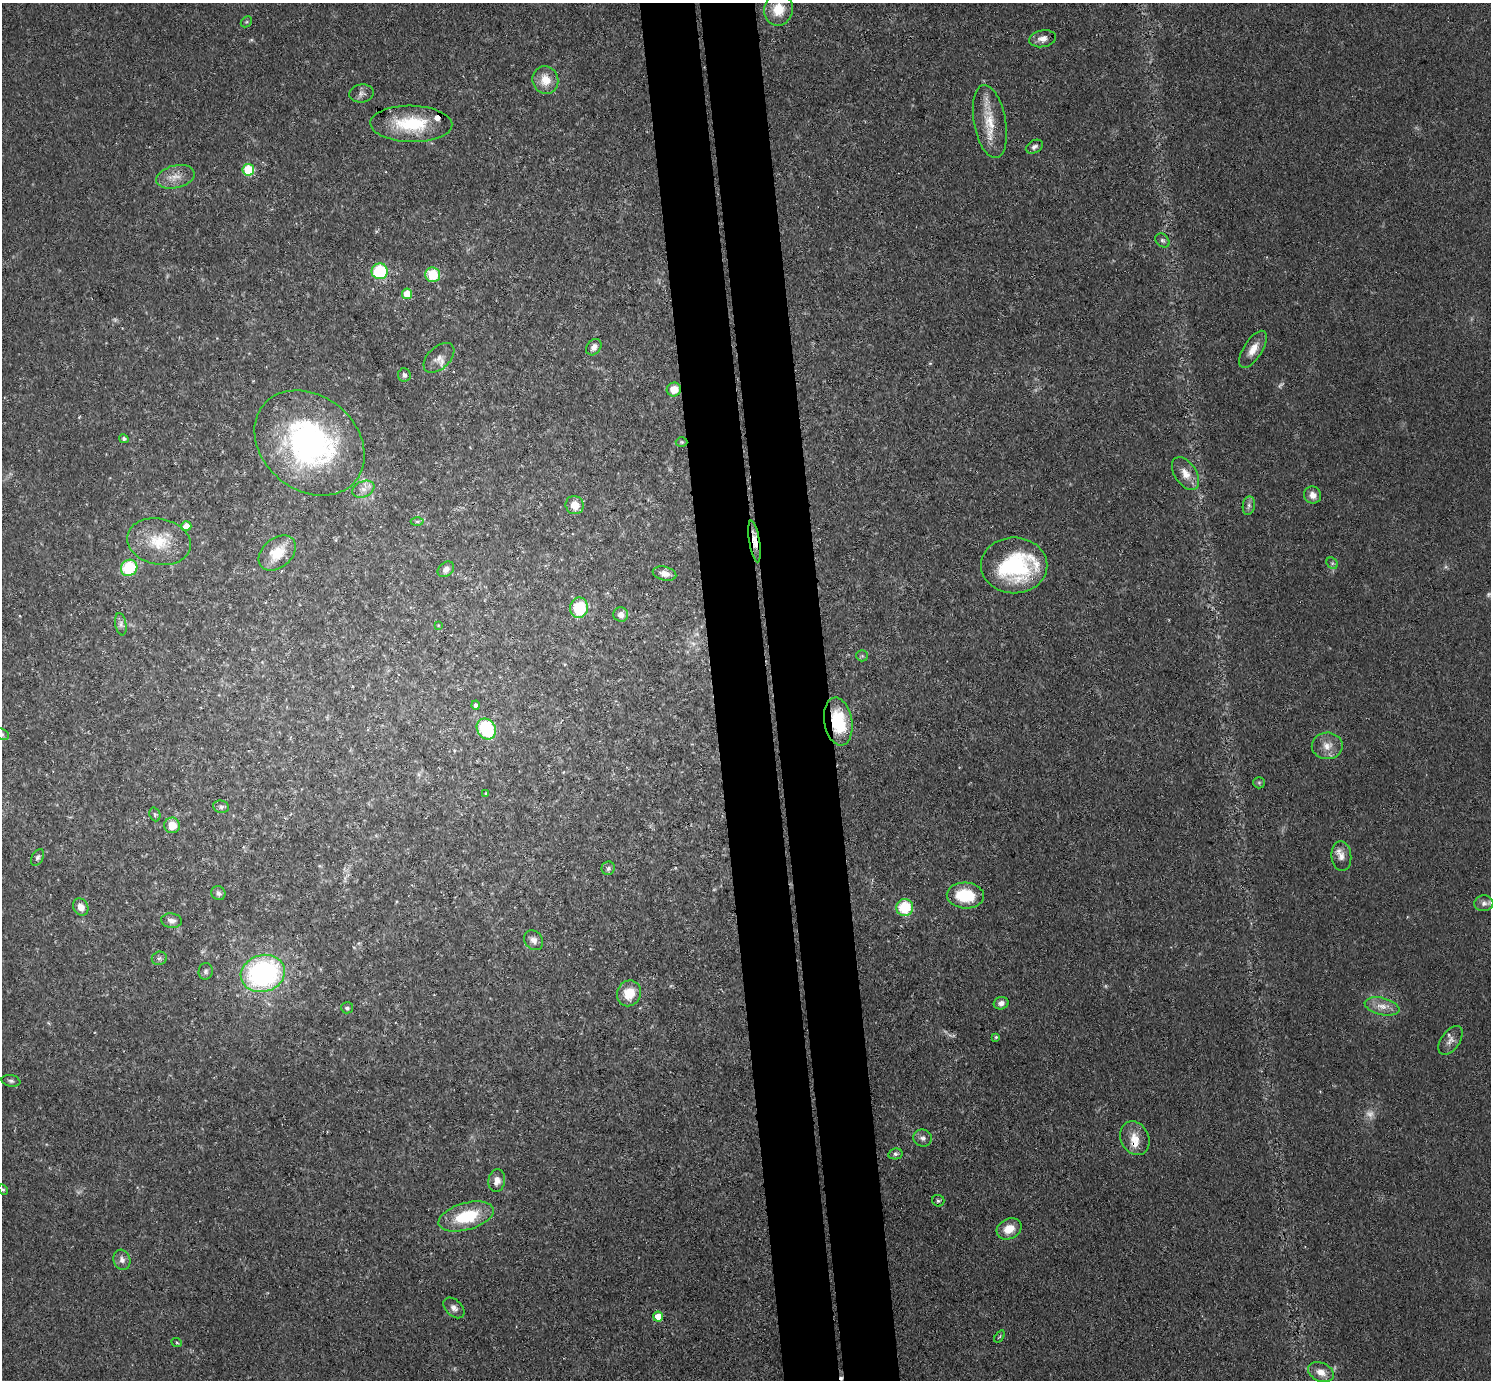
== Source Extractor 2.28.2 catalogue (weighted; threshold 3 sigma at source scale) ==
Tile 5 of 3 x 3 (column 2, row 2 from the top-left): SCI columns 1546-3034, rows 1512-2889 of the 4579 x 4505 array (HDU 1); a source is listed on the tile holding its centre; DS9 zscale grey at full resolution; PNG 1493 x 1382 px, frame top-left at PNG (2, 3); each listed source drawn as its Kron ellipse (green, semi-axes under 4 px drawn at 4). Shown black and unused: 7% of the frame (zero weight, under 3 of 4 exposures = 5% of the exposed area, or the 3 px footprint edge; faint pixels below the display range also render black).
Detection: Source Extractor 2.28.2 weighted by HDU 2 'WHT'; one run over the whole footprint, this tile lists its part. Background 0.0693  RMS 0.0067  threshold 0.0303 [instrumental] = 3 sigma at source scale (4.5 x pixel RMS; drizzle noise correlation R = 1.50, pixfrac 1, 0.05/0.05 arcsec/px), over >= 5 px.
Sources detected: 94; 4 too faint to see at this stretch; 1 cosmic-ray / hot-pixel residue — neither listed nor drawn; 3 inside a brighter listed object's ellipse — not listed separately; the other 86 listed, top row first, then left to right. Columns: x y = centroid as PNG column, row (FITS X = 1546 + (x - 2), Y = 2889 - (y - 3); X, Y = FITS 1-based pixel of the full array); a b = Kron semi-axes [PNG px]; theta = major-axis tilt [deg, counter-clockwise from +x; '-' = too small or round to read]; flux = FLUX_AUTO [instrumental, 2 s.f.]
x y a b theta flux
778 9 16 14 80 14
246 22 6 4 43 0.92
1043 39 13 8 10 5
545 80 14 13 - 11
361 93 12 9 8 3
990 122 37 16 -80 20
411 124 41 18 -1 37
1034 147 9 6 29 2.2
248 170 5 5 - 40
175 177 19 11 13 8.5
1162 240 8 6 -43 1.8
380 271 8 8 - 42
433 275 7 7 - 21
407 294 5 5 - 14
594 347 9 7 52 4
1253 349 21 9 57 8.4
439 358 18 11 43 5.9
404 375 7 6 - 1.8
674 390 7 7 - 9.2
124 439 5 4 - 1.3
682 442 6 5 - 0.97
310 443 60 47 -39 170
1185 473 18 11 -57 8.4
363 489 11 7 22 4.4
1313 495 9 8 - 5.2
575 505 9 9 - 9.4
1249 506 9 6 82 2.2
417 521 6 4 0 1
186 526 5 5 - 7.3
754 541 21 5 -81 5.1
159 542 32 23 -12 25
277 553 21 14 40 16
1332 563 6 5 - 1.3
1014 565 33 28 0 68
129 568 9 7 44 35
446 569 9 6 38 3
664 574 12 7 -14 4.9
579 608 10 9 - 30
621 614 7 7 - 4.3
121 624 11 5 -80 2.4
438 625 3 3 - 0.55
862 656 6 5 - 1.2
476 705 4 4 - 1.9
838 721 24 14 -80 36
486 729 11 9 -57 49
2 734 8 5 -27 1.6
1327 746 15 13 1 7.8
1259 783 6 5 - 1.1
486 793 4 2 - 0.52
221 807 8 6 -9 1.8
155 814 7 5 -70 1.2
172 825 8 8 - 9.9
1341 856 15 10 -84 5.6
38 857 9 5 62 1.8
608 868 7 6 - 1.8
218 893 7 6 - 2.3
965 895 19 13 -4 27
1484 903 9 8 - 3
81 907 9 7 -62 6.2
905 907 8 8 - 27
172 921 10 7 -9 3.4
534 940 11 8 -52 3.5
159 958 8 6 18 1.8
206 971 8 7 - 1.8
263 973 22 18 16 130
629 993 13 12 - 15
1001 1003 7 6 - 3.3
1382 1006 18 8 -13 7
347 1008 6 5 - 1.7
996 1037 4 4 - 0.82
1450 1040 16 9 55 4.6
11 1081 9 5 -12 1.8
923 1138 9 8 - 2.8
1135 1138 17 14 -62 9.9
895 1154 7 5 12 1.6
497 1181 11 8 81 5
3 1190 5 4 - 0.98
938 1201 6 6 - 1.3
466 1216 28 13 16 32
1009 1229 13 10 26 10
122 1260 10 8 -72 3.5
454 1308 12 8 -44 3.4
658 1317 5 5 - 12
999 1336 7 3 55 0.76
177 1343 5 3 - 0.72
1321 1372 13 9 -24 6.8
Overlapping masked pixels (flux is a lower limit): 3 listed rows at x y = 754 541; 838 721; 1135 1138
Isophote crosses this tile's border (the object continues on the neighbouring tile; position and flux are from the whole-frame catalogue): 1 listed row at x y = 2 734